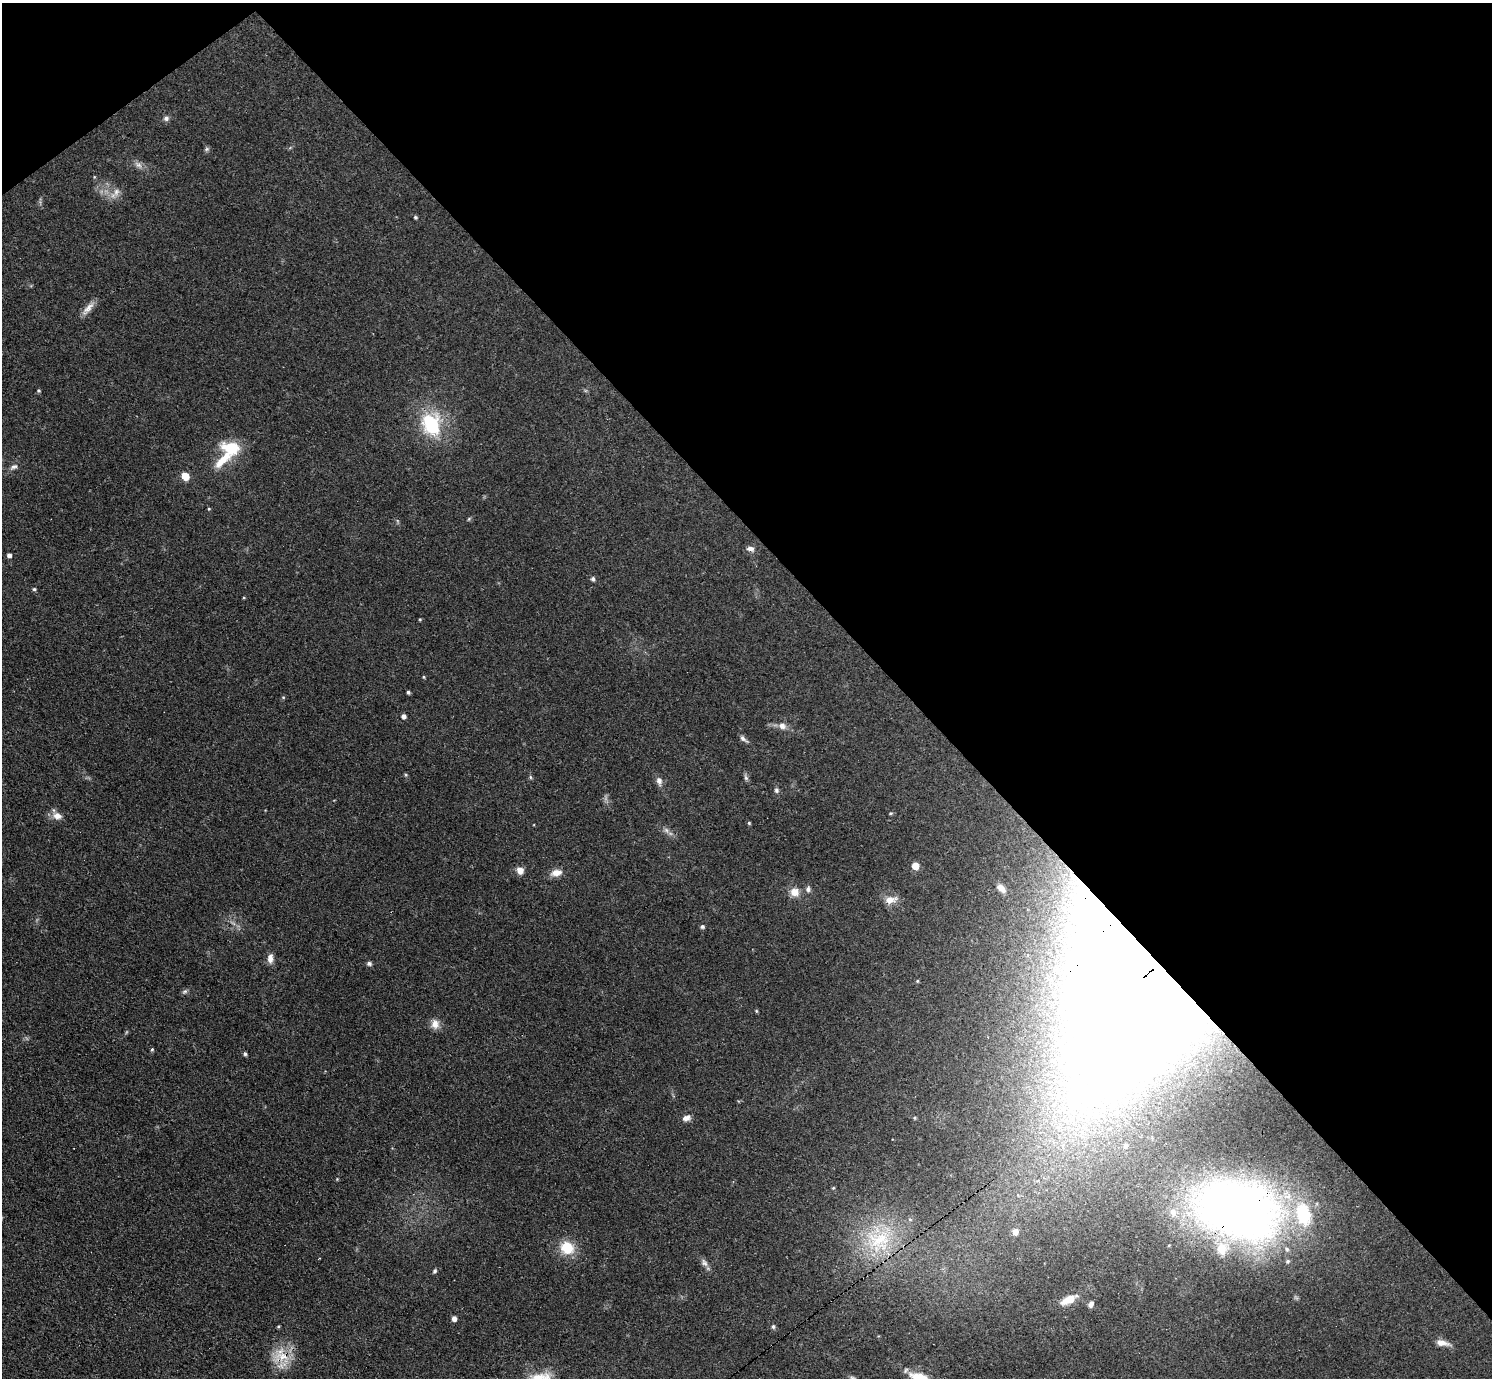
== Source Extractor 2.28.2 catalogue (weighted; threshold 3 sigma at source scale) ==
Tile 3 of 4 x 4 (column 3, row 1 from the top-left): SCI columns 3042-4531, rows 4457-5832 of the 6126 x 6131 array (HDU 1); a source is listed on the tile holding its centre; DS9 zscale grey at full resolution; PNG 1494 x 1380 px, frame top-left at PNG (2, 3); no overlay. Shown black and unused: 41% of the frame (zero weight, under 3 of 4 exposures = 1% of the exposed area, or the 3 px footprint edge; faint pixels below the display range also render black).
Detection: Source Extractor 2.28.2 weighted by HDU 2 'WHT'; one run over the whole footprint, this tile lists its part. Background 0.0708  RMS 0.006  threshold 0.0268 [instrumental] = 3 sigma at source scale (4.5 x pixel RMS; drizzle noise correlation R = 1.50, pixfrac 1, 0.05/0.05 arcsec/px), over >= 5 px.
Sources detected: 77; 7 inside a brighter listed object's ellipse — not listed separately; the other 70 listed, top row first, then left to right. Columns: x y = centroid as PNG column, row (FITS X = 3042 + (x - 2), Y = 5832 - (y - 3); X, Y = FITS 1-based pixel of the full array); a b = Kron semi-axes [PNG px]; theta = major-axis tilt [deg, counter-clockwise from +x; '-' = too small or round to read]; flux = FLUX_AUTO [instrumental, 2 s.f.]
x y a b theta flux
166 118 8 7 - 1.8
207 149 8 5 27 1.1
138 165 12 8 -38 3
94 177 5 3 - 0.53
116 192 13 8 65 4
415 217 5 4 - 0.86
89 307 20 7 47 4.7
39 391 5 5 - 0.81
432 424 26 21 -77 39
231 448 29 17 -15 17
14 467 10 6 23 2.2
185 476 5 5 - 16
209 509 4 4 - 0.57
469 519 6 5 - 0.78
750 549 11 7 -12 2.6
9 555 5 4 - 1.9
593 579 5 5 - 1.5
34 589 5 4 - 0.9
420 619 4 3 - 0.59
424 677 4 4 - 0.6
408 692 4 3 - 1.1
283 697 5 4 - 0.58
403 716 5 4 - 2.4
782 726 10 8 -24 3.6
743 739 11 5 -41 1.9
530 777 5 4 - 0.82
746 777 9 5 -72 1.4
659 781 12 7 -75 3
776 790 7 6 - 1.5
890 813 5 4 - 0.72
57 816 13 9 -12 4.7
749 823 4 4 - 0.76
666 830 9 6 -60 2
915 866 5 5 - 9.8
520 870 8 8 - 4.5
556 873 14 8 11 5.1
1001 888 11 7 -40 4.6
808 889 9 7 89 2
795 892 11 10 - 6.2
890 900 16 9 13 5.9
702 927 5 5 - 1.3
270 958 12 7 89 3.9
369 963 5 5 - 1.8
917 981 4 4 - 0.65
185 991 8 6 30 1.3
1126 999 177 90 76 1300
756 1011 4 4 - 0.65
435 1024 13 10 85 4.6
152 1049 5 4 - 0.82
245 1054 4 4 - 1.3
686 1118 9 7 19 3.4
915 1118 5 4 - 0.75
337 1179 4 4 - 0.52
833 1188 4 3 - 0.56
1018 1195 6 4 -72 0.78
1238 1210 84 53 -17 380
1015 1232 7 6 - 4.7
879 1241 41 36 11 50
567 1248 15 13 -29 16
704 1263 11 8 -57 2.5
435 1271 6 5 - 1
1069 1299 18 8 26 9.9
1091 1304 9 6 62 2.1
454 1319 5 4 - 3
278 1326 5 3 - 0.57
773 1327 6 5 - 1.1
1442 1343 17 7 -10 4.5
282 1356 31 17 2 15
542 1377 30 12 -2 10
920 1378 26 10 -22 13
Overlapping masked pixels (flux is a lower limit): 4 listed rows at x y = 1126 999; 1238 1210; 879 1241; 282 1356
Isophote crosses this tile's border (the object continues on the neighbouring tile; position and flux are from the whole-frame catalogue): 2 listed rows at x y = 542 1377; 920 1378